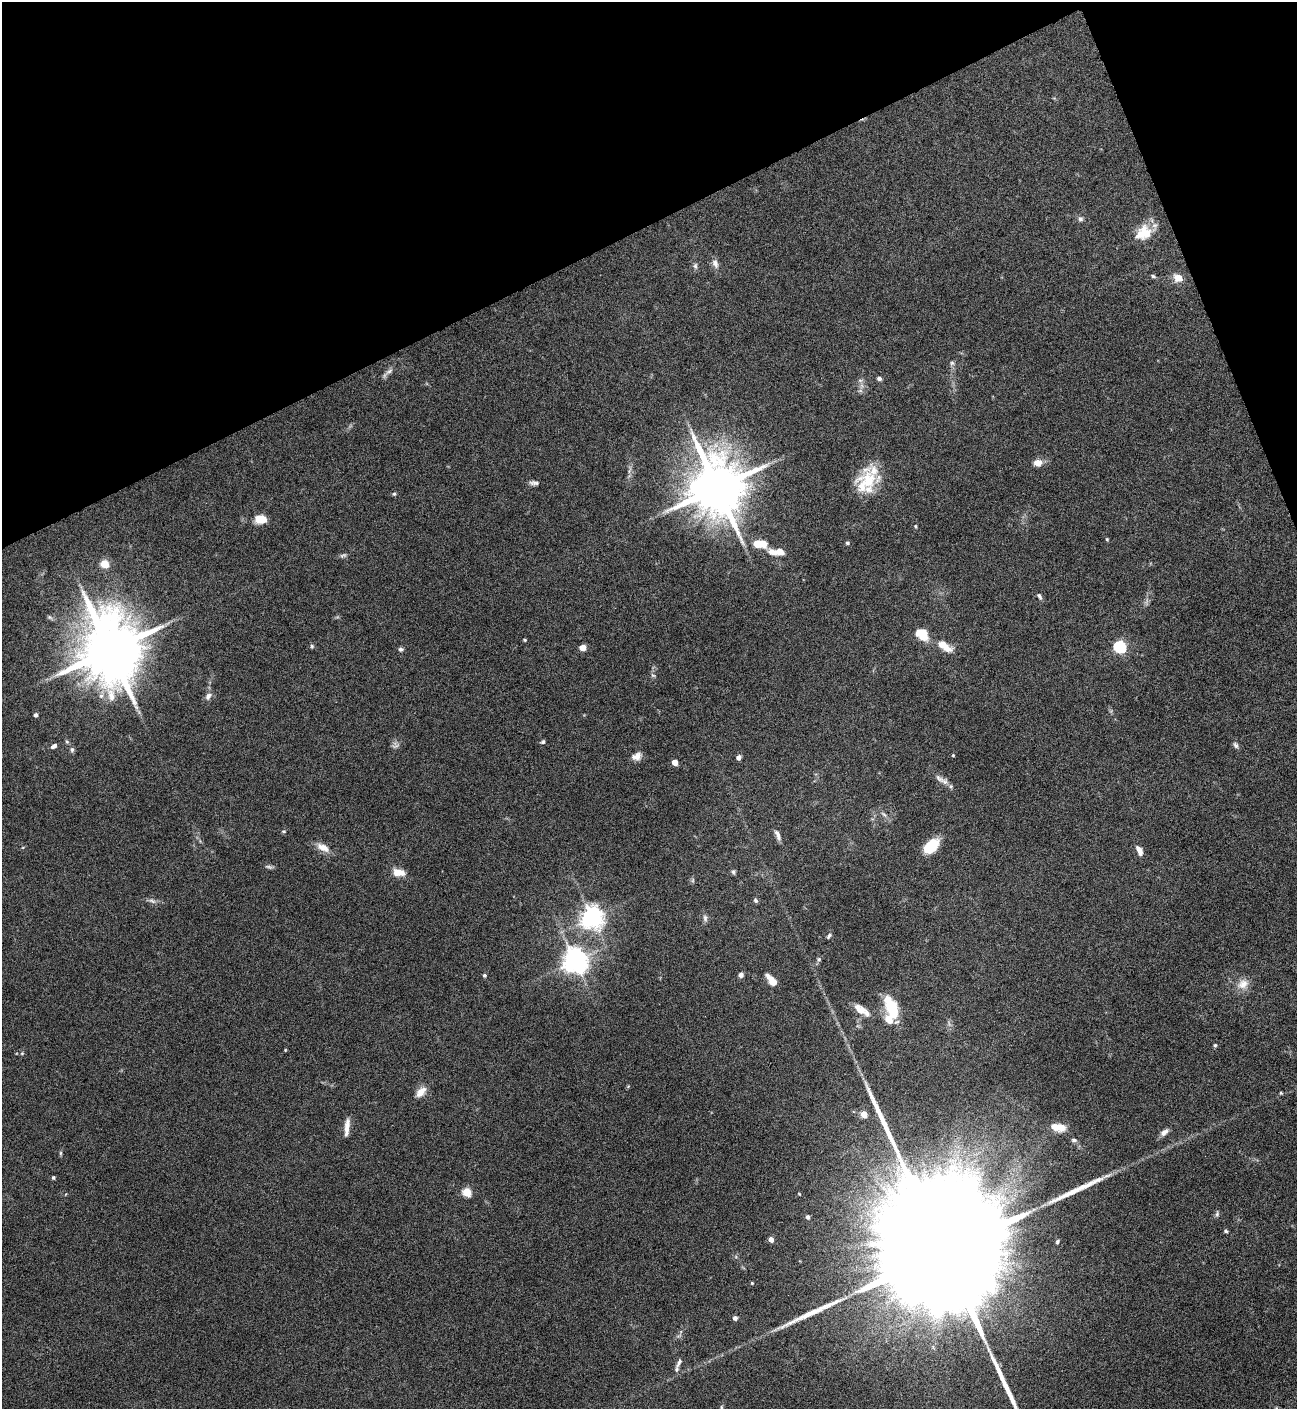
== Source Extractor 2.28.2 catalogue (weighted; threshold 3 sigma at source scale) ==
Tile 3 of 4 x 4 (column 3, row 1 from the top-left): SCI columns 2743-4037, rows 4221-5627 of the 5617 x 5627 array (HDU 1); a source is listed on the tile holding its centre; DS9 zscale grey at full resolution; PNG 1299 x 1411 px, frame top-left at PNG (2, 2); no overlay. Shown black and unused: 20% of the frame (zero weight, under 4 of 8 exposures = <1% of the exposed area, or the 3 px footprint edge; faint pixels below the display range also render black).
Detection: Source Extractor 2.28.2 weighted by HDU 2 'WHT'; one run over the whole footprint, this tile lists its part. Background 0.0778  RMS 0.0045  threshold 0.0184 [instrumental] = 3 sigma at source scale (4.09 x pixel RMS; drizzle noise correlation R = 1.36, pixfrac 0.8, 0.05/0.05 arcsec/px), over >= 5 px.
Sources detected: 103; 2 too faint to see at this stretch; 1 inside a brighter object's white glare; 2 long thin detections or spike segments (spike, bleed or trail) — not listed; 6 inside a brighter listed object's ellipse — not listed separately; the other 92 listed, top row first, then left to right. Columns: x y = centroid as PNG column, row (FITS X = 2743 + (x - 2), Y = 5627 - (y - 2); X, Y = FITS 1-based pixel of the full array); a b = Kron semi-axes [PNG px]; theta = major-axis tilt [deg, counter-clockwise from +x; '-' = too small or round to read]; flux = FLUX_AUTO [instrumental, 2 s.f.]
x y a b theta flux
1080 219 7 6 - 1.1
1143 233 21 16 39 9.4
715 263 13 7 -68 2.1
695 266 9 5 -90 1
1153 276 6 4 -28 0.64
1178 278 12 9 -20 4
952 363 6 6 - 0.84
389 371 12 5 34 1.6
879 379 6 5 - 1
860 380 7 4 -1 0.82
1038 463 8 6 -2 4.4
629 470 12 3 72 1.1
868 481 32 21 -63 15
534 483 12 5 -3 1.4
717 487 15 12 -72 3000
394 494 5 5 - 0.6
261 519 10 7 -5 8.8
915 526 4 4 - 0.39
1107 539 5 4 - 0.46
847 543 5 4 - 0.82
759 544 15 8 -2 9.3
780 552 9 7 -20 3.6
343 555 10 5 17 0.96
104 564 5 5 - 14
1039 596 10 4 -59 0.91
50 617 7 5 -21 0.88
923 635 16 13 -83 5.8
525 640 4 3 - 0.56
312 646 6 5 - 0.63
944 646 17 7 -34 7.7
1120 647 6 5 - 54
583 648 5 4 - 5.6
401 649 6 5 - 0.96
110 650 19 15 -78 4000
653 675 6 4 -29 0.69
208 696 11 7 53 1.9
36 715 4 4 - 1.2
67 742 6 4 -19 0.56
543 742 6 4 44 0.65
1236 745 9 6 -58 1.1
54 746 7 5 30 1.4
72 750 7 5 89 0.94
953 755 3 3 - 0.45
637 756 12 9 26 2.7
739 757 4 4 - 2.1
675 762 4 4 - 5.3
939 779 16 7 -39 2.5
884 814 10 4 -41 1.2
284 831 6 4 6 0.5
778 835 14 5 -68 1.9
931 846 20 12 43 10
323 847 19 9 -26 4.1
1139 851 12 6 -64 2.7
398 872 15 9 -9 4.7
733 872 7 5 -64 0.75
693 880 7 4 72 0.6
755 900 6 4 -47 0.84
152 901 11 6 -25 1.5
592 917 7 7 - 320
705 918 10 6 -83 1.2
829 936 7 4 51 0.85
819 959 6 5 - 0.76
575 961 8 7 - 430
484 975 4 4 - 0.83
741 975 5 5 - 1.5
772 981 12 6 -50 5.4
1243 984 17 12 30 4.7
891 1009 24 10 -70 19
861 1010 23 9 -33 5
1215 1045 5 4 - 0.6
285 1050 5 3 - 0.32
22 1053 5 4 - 0.52
421 1092 14 8 46 4
1281 1093 4 4 - 0.42
864 1114 5 4 - 8
347 1127 21 5 84 3.6
1058 1127 15 7 -8 7.7
1164 1132 10 6 37 2.2
1074 1140 6 5 - 1.1
61 1153 6 4 90 0.57
53 1177 4 4 - 0.84
467 1192 5 5 - 19
1217 1214 7 5 76 0.88
808 1217 5 4 - 1.1
1226 1231 5 4 - 0.62
771 1239 4 4 - 3.1
1057 1242 6 4 55 0.72
942 1247 94 22 -68 61000
752 1283 3 3 - 0.41
735 1318 4 4 - 2.1
679 1363 15 5 64 1.8
721 1407 6 4 90 0.58
Isophote crosses this tile's border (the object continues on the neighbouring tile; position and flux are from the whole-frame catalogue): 1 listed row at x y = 942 1247